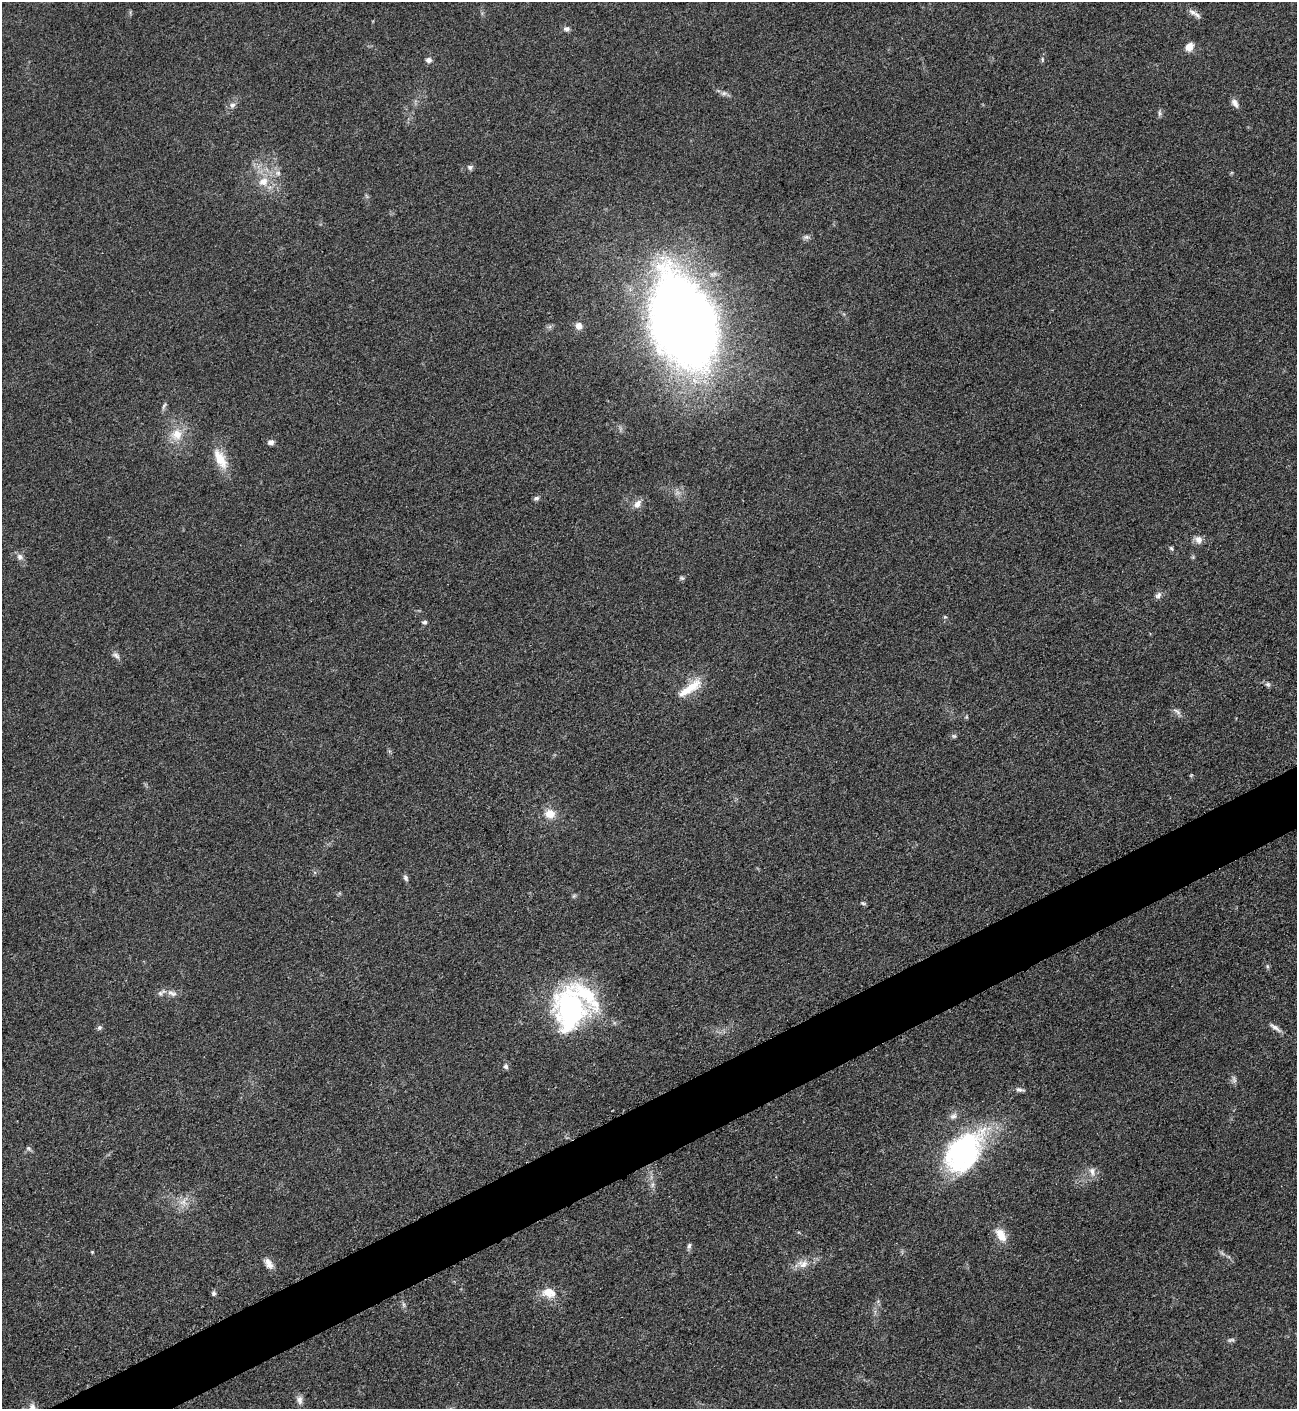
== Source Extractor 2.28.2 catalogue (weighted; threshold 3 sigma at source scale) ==
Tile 7 of 4 x 4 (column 3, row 2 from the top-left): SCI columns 2751-4045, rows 2822-4228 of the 5636 x 5647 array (HDU 1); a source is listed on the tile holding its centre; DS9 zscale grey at full resolution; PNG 1299 x 1411 px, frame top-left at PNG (2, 2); no overlay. Shown black and unused: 4% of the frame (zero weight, under 3 of 5 exposures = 1% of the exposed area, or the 3 px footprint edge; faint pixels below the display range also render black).
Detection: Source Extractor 2.28.2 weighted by HDU 2 'WHT'; one run over the whole footprint, this tile lists its part. Background 0.0927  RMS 0.0067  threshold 0.0302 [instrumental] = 3 sigma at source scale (4.5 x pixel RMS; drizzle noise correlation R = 1.50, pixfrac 1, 0.05/0.05 arcsec/px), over >= 5 px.
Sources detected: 66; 1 too faint to see at this stretch — not listed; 2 inside a brighter listed object's ellipse — not listed separately; the other 63 listed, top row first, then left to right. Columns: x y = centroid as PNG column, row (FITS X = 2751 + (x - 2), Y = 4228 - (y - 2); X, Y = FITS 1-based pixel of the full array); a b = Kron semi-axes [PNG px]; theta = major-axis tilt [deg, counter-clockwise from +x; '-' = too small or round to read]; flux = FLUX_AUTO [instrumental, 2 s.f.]
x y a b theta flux
1193 12 14 7 -34 3.8
567 29 9 7 -2 2.2
1189 47 10 8 51 6.5
1042 59 7 5 -85 1.2
429 60 7 6 - 2.7
724 93 8 6 -19 2.3
1235 103 13 7 -59 3.3
232 105 8 6 33 2.4
1159 113 10 4 -90 1.5
470 167 7 7 - 1.8
278 173 8 6 0 2.5
263 181 13 10 13 8.5
806 237 9 6 0 1.9
683 322 68 43 -70 1000
579 326 9 8 - 4.1
164 406 10 4 66 1.5
177 434 18 16 28 13
271 442 7 6 - 2.9
220 459 29 13 -62 15
536 498 7 6 - 1.6
637 504 12 8 48 4.7
1198 540 11 10 - 3.9
1171 548 6 4 -62 1.1
20 557 9 8 - 3
1193 557 5 5 - 0.87
682 578 7 5 -20 1.2
1158 595 11 7 48 2.5
424 622 6 6 - 1.6
116 656 12 6 -42 2.6
1268 684 7 6 - 1.6
690 688 40 11 35 16
1177 712 14 6 -39 2.6
954 736 6 6 - 1.2
1191 775 6 3 19 0.63
550 814 13 11 -9 8.9
405 878 8 6 -65 1.9
573 896 6 4 89 1
863 903 8 4 -14 1.1
1267 966 6 4 -72 1
172 993 15 7 -19 4.2
570 1010 57 41 89 110
99 1028 7 6 - 1.5
1275 1028 19 5 -36 3.5
506 1066 7 6 - 1.9
1234 1079 12 5 -76 2
1019 1089 11 6 -11 2.2
953 1116 11 7 36 3.1
29 1148 8 6 -38 1.6
963 1152 47 29 51 140
1092 1172 14 8 -76 4.3
652 1185 7 4 71 1.5
183 1202 11 10 - 5.7
1001 1235 19 10 -58 9.5
689 1246 8 5 74 1.7
92 1252 4 4 - 0.61
269 1263 15 8 -59 4.8
803 1264 15 11 3 6.8
548 1292 17 12 -11 10
214 1293 7 6 - 1.6
404 1305 8 4 -71 1.4
1231 1340 10 5 9 1.6
299 1400 12 7 -83 3.4
33 1408 11 8 -74 4.3
Isophote crosses this tile's border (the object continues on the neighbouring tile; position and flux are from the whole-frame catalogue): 1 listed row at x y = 33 1408